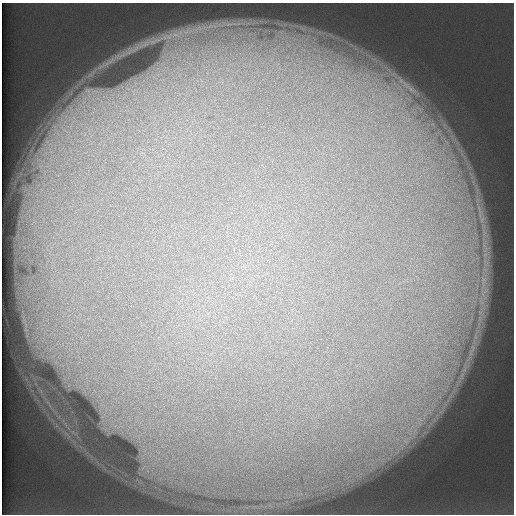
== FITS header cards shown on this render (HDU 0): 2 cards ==
NAXIS1  =                  512 /
NAXIS2  =                  512 /

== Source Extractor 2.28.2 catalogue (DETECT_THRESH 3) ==
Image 512 x 512 px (HDU 0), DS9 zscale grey, 1 PNG px = 1 image px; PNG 516 x 516 px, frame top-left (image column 1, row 512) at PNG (2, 3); no overlay
Background 125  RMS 5.9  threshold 17.6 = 3 sigma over >= 5 px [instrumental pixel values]
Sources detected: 4; all 4 listed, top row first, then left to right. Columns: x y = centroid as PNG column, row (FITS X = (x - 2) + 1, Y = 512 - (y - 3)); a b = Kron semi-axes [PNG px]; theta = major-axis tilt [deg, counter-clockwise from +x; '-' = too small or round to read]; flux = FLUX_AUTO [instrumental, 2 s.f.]
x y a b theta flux
169 36 10 6 8 2600
409 87 47 10 -38 14000
391 104 13 3 49 1800
409 119 8 4 71 1500